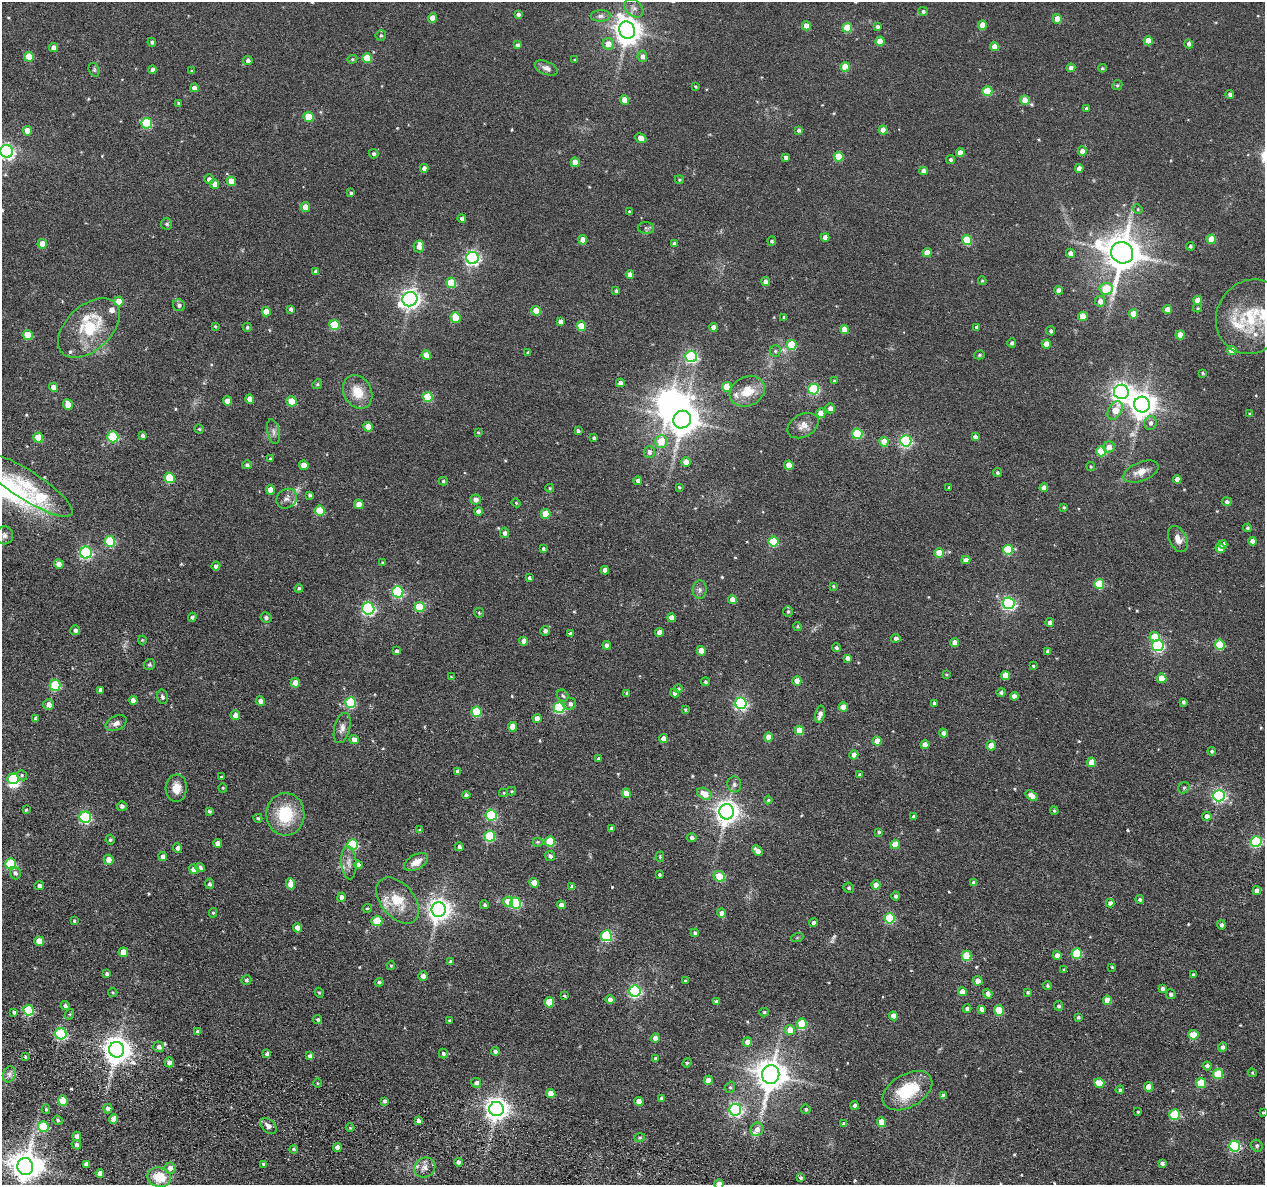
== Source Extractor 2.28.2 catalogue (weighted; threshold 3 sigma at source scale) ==
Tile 7 of 4 x 4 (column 3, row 2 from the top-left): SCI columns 2614-3876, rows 2567-3749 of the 5225 x 5247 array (HDU 1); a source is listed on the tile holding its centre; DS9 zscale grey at full resolution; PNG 1267 x 1187 px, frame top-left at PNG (2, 2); each listed source drawn as its Kron ellipse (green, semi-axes under 4 px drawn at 4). Shown black and unused: <1% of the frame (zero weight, under 3 of 6 exposures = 5% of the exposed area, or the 3 px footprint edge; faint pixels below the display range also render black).
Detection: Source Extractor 2.28.2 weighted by HDU 2 'WHT'; one run over the whole footprint, this tile lists its part. Background 0.0635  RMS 0.0085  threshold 0.0348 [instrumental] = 3 sigma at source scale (4.09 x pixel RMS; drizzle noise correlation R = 1.36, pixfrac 0.8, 0.05/0.05 arcsec/px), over >= 5 px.
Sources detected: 555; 3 too faint to see at this stretch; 3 inside a brighter object's white glare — neither listed nor drawn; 13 inside a brighter listed object's ellipse — not listed separately; of the other 536, all 500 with FLUX_AUTO >= 0.695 (the completeness limit of this list) listed and drawn (36 fainter detections not listed), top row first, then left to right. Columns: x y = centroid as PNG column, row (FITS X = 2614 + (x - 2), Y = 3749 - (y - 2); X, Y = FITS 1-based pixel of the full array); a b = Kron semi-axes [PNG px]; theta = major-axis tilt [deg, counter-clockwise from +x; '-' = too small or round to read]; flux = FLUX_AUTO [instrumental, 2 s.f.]
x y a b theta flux
634 8 11 7 -43 3.5
923 11 5 4 - 1.6
518 14 4 4 - 2.3
600 16 10 6 0 2.5
433 18 4 4 - 8.5
1057 19 5 4 - 8.4
982 25 4 4 - 9.6
806 26 4 4 - 8.3
877 27 4 4 - 2.2
847 28 5 5 - 24
627 30 9 8 - 800
381 35 5 5 - 1.4
880 41 4 4 - 12
1148 41 4 4 - 12
152 42 4 4 - 1.7
608 44 6 5 - 7.7
1189 44 4 4 - 2.7
517 45 4 3 - 1.9
994 47 4 4 - 7.3
54 48 4 4 - 4.8
642 56 5 5 - 3.2
29 57 5 5 - 16
367 58 5 4 - 22
352 59 5 4 - 0.93
575 60 3 2 - 0.76
248 61 5 4 - 2.2
845 67 5 4 - 14
546 68 12 6 -22 3.5
1071 68 4 4 - 3.5
1102 68 4 3 - 0.99
94 70 7 5 -71 1.2
153 70 4 4 - 3.2
192 71 4 3 - 0.84
1117 85 5 4 - 0.95
695 86 3 3 - 0.95
194 88 4 4 - 3.6
987 91 5 5 - 26
1230 94 4 4 - 2.1
625 100 5 4 - 12
1025 100 4 4 - 11
178 103 4 4 - 0.83
1086 108 4 3 - 1.2
308 117 5 5 - 19
147 123 5 5 - 50
798 130 4 3 - 1.6
883 130 4 4 - 6.9
28 131 5 4 - 10
641 138 6 4 -25 4.3
7 151 6 6 - 200
1082 151 4 4 - 5.6
960 153 4 4 - 7.8
374 154 5 4 - 1.7
786 157 4 4 - 2.4
839 157 5 5 - 19
950 160 4 4 - 1.7
575 162 4 4 - 8
424 168 4 4 - 3.3
1079 168 4 4 - 6.1
923 171 4 4 - 5.1
209 179 5 4 - 3.2
679 180 4 4 - 0.97
231 181 5 4 - 9.9
214 184 5 4 - 6
351 193 4 4 - 1.3
305 207 5 5 - 6.5
1138 209 5 4 - 0.8
630 212 4 3 - 1.5
462 218 4 4 - 2.2
167 224 5 5 - 1.5
646 228 8 6 -1 1.6
825 237 4 4 - 4.3
1211 239 4 4 - 15
583 240 5 4 - 8.8
967 240 5 5 - 34
772 241 4 4 - 1.4
42 244 5 4 - 9.4
674 244 4 3 - 1.9
1190 246 4 4 - 1.2
419 247 6 5 - 5
927 252 4 4 - 8.2
1070 253 4 4 - 4.1
1122 253 11 10 - 2000
473 258 6 6 - 190
316 272 4 4 - 3.1
630 274 4 4 - 4.4
982 281 4 3 - 1
765 282 4 4 - 3.7
451 283 5 5 - 25
1106 289 6 6 - 26
1059 290 4 4 - 4.7
616 291 4 3 - 1.3
410 299 7 7 - 410
1198 300 4 4 - 10
119 301 5 5 - 13
1100 301 5 5 - 4.1
179 305 6 5 - 1.9
1198 308 4 4 - 0.78
291 309 4 3 - 1.7
1167 310 4 4 - 7.5
536 311 5 4 - 15
266 312 5 4 - 10
1133 314 4 4 - 13
1083 316 4 4 - 11
455 317 5 5 - 19
784 317 3 3 - 1.7
1251 317 38 34 62 43
560 322 4 4 - 2.9
334 325 5 5 - 38
215 326 4 4 - 0.79
581 326 5 5 - 21
247 327 4 4 - 1.1
713 327 4 4 - 5
976 327 4 4 - 1.7
89 328 37 22 43 39
844 329 4 4 - 7.9
1051 331 4 4 - 1.7
28 335 5 5 - 17
1180 335 4 4 - 8.1
1012 343 4 4 - 1.8
1046 344 4 4 - 8.2
792 345 5 5 - 32
1232 350 4 4 - 13
775 351 5 5 - 1.4
528 352 3 3 - 0.93
426 355 5 4 - 10
979 355 5 4 - 1.1
691 357 6 5 - 100
1202 373 4 3 - 1.1
834 381 3 3 - 0.88
620 383 4 4 - 3.1
317 384 5 4 - 1
53 387 5 4 - 6.1
727 387 5 4 - 16
814 389 5 5 - 70
747 391 18 14 26 16
358 392 17 13 -61 14
1121 392 7 7 - 360
428 397 5 5 - 31
250 399 4 4 - 6.8
227 401 4 4 - 6.7
291 401 5 5 - 19
68 404 5 4 - 9.2
1142 405 8 8 - 780
830 408 5 5 - 3.8
1115 410 10 6 61 11
821 413 5 4 - 14
1250 414 4 3 - 0.97
682 420 9 8 - 1200
1151 423 7 6 - 2.9
803 426 17 11 28 6.6
368 427 5 4 - 11
199 429 4 4 - 0.93
578 431 4 3 - 1.9
273 432 12 6 -78 2.9
478 432 4 4 - 0.74
857 434 5 5 - 42
143 436 3 3 - 1.6
113 437 5 5 - 54
975 437 4 4 - 3.2
38 438 5 5 - 17
594 438 3 3 - 1.4
906 441 5 5 - 110
661 442 6 6 - 13
884 442 5 4 - 15
1109 447 6 5 - 5.3
1101 451 5 5 - 26
649 452 6 5 - 2.7
270 459 3 3 - 0.91
686 462 4 4 - 7.3
247 465 5 4 - 1.7
304 465 5 4 - 9.2
789 465 5 4 - 9.4
1091 466 4 4 - 0.83
1141 472 18 9 21 7.9
997 473 4 4 - 1.3
170 478 5 5 - 30
1177 479 4 4 - 5
443 481 4 4 - 1.3
638 481 4 4 - 3.4
26 485 54 14 -33 29
679 487 4 3 - 0.78
949 487 4 3 - 0.9
550 488 4 4 - 0.9
1044 488 4 4 - 4.9
270 490 5 4 - 8
310 495 4 3 - 1.5
287 499 11 9 38 3.7
476 500 5 5 - 4.2
1227 502 5 4 - 2.1
516 503 4 4 - 0.72
359 504 5 4 - 8.1
1064 507 4 4 - 1
320 511 5 5 - 26
478 512 4 4 - 4.8
545 514 5 5 - 17
1248 528 4 4 - 1.3
504 533 5 4 - 2.3
4 535 9 9 - 2.9
1178 539 14 8 -64 5.5
110 541 5 5 - 47
1252 541 4 4 - 3.6
773 542 5 5 - 39
1223 545 4 4 - 5.8
1220 548 5 4 - 5.4
543 549 4 3 - 1.3
1008 550 5 5 - 37
86 553 6 6 - 110
939 553 5 4 - 13
966 560 4 4 - 5.5
382 562 4 3 - 0.75
59 564 5 4 - 4.4
216 566 4 4 - 2.7
605 570 4 4 - 4.6
529 578 4 3 - 1.6
1099 584 5 5 - 33
833 586 3 3 - 0.9
299 588 4 3 - 1.4
700 590 9 7 86 2.4
398 592 6 5 - 81
732 599 4 4 - 8.4
1009 603 6 5 - 140
419 607 5 5 - 27
368 609 6 6 - 130
788 612 5 4 - 1.3
479 613 5 5 - 0.81
192 617 4 4 - 1.7
266 618 5 5 - 2.2
672 618 4 4 - 7.9
1050 623 4 4 - 3.6
797 626 4 4 - 0.87
75 630 5 5 - 2.5
545 631 5 5 - 2.6
659 632 4 4 - 4.8
570 634 4 4 - 1.8
1155 637 5 5 - 19
896 638 4 4 - 2.4
142 640 4 4 - 0.74
524 641 4 4 - 5
955 643 4 4 - 6.6
607 645 4 4 - 4
1158 645 6 5 - 92
1220 645 5 5 - 35
836 648 4 4 - 1.4
397 651 4 4 - 1.7
701 651 5 4 - 11
1048 651 4 3 - 2.5
848 658 4 4 - 3.2
149 664 6 5 - 1.4
1033 666 4 3 - 0.85
946 674 4 3 - 0.74
1005 675 4 4 - 10
451 677 3 3 - 0.78
1162 678 5 4 - 13
797 681 4 4 - 8.9
705 682 4 4 - 1.3
295 683 5 4 - 7.6
55 685 5 5 - 46
678 689 4 4 - 1.3
100 690 4 4 - 2.2
1001 692 4 4 - 1.7
627 693 4 3 - 1.1
675 693 4 4 - 3.3
563 696 6 5 - 1.5
1014 696 4 4 - 4.3
162 697 7 5 -75 1.7
133 700 4 4 - 4.7
260 701 5 4 - 3.5
351 702 5 5 - 50
1183 702 4 3 - 1.4
741 703 6 5 - 130
934 703 4 4 - 2.2
570 704 6 6 - 2.6
49 705 5 5 - 4.2
843 707 4 4 - 9.3
559 708 5 5 - 67
685 710 4 3 - 0.87
476 712 5 5 - 40
820 714 9 5 76 4.2
235 715 5 5 - 5.3
36 718 4 4 - 2
537 719 4 4 - 5.3
116 723 11 7 26 3.5
512 727 5 4 - 9.6
342 728 15 7 75 4.2
799 730 5 4 - 16
943 733 5 4 - 2.5
768 737 4 4 - 8.4
663 739 4 4 - 5.1
354 740 5 4 - 5
877 741 4 4 - 8.4
925 745 4 4 - 8
991 745 5 4 - 11
1212 751 4 4 - 1.4
854 755 4 4 - 5.4
598 758 4 4 - 0.97
1092 762 5 4 - 14
457 771 4 4 - 1.9
22 775 5 4 - 1.1
860 775 3 3 - 1.7
221 777 4 4 - 0.79
13 779 6 5 - 46
734 784 8 7 - 2.2
176 788 13 10 87 9.1
223 788 4 4 - 0.74
1184 788 6 5 - 1.4
511 791 4 4 - 0.77
504 793 4 4 - 0.83
626 793 5 4 - 6.9
704 794 8 5 -26 9.6
466 795 4 4 - 1.9
1031 796 7 4 -38 5.2
1219 796 6 6 - 140
768 800 4 4 - 0.96
122 806 5 4 - 2.3
26 810 4 4 - 0.93
209 811 3 3 - 1.4
1054 811 4 3 - 0.9
727 812 7 7 - 590
285 814 21 19 -89 31
491 815 6 5 - 64
1207 816 4 4 - 3.8
85 817 6 5 - 95
913 817 4 4 - 1.5
258 818 4 4 - 1.3
612 829 4 4 - 2.8
420 830 4 4 - 1.5
879 832 4 3 - 1.1
490 836 5 5 - 47
692 838 5 4 - 2.3
110 840 5 4 - 1.6
550 841 5 5 - 25
1256 841 5 5 - 79
537 842 5 5 - 1.1
217 843 4 4 - 4.1
895 844 4 4 - 13
353 845 5 5 - 59
459 847 4 4 - 2.1
177 848 5 4 - 2.8
757 851 6 4 -45 4.2
163 856 5 4 - 3.2
550 856 5 5 - 2.7
660 857 5 4 - 0.85
109 860 5 5 - 7.4
349 862 17 7 -85 4.9
416 862 13 7 29 7.3
11 864 5 5 - 50
358 865 4 4 - 3.4
200 867 5 4 - 2.4
194 869 5 4 - 6
15 873 6 5 - 1.9
659 875 3 3 - 1.3
719 876 6 5 - 19
534 883 4 4 - 9.8
974 883 4 4 - 3.8
209 884 5 4 - 1.8
291 884 5 4 - 8.2
876 885 4 4 - 7.4
39 886 5 4 - 2.8
572 887 4 4 - 2.7
849 888 5 5 - 1.4
1257 891 4 4 - 4.8
896 896 4 4 - 1.7
341 897 4 4 - 2.6
1140 899 4 4 - 1.3
398 901 26 16 -50 19
508 902 5 5 - 13
515 903 5 5 - 60
1110 903 4 4 - 3.4
485 905 4 4 - 1.3
561 905 4 4 - 4.6
367 908 4 3 - 0.92
439 910 7 7 - 570
213 913 4 4 - 1
722 913 5 4 - 4.4
890 918 5 5 - 52
74 921 4 3 - 1.1
377 921 5 5 - 22
814 923 4 4 - 2.2
1221 925 5 4 - 2
297 928 4 4 - 6.7
695 933 4 4 - 1.4
606 936 5 5 - 66
797 938 6 4 19 0.78
39 941 5 4 - 9.6
123 952 5 4 - 7.7
1077 954 5 5 - 40
1057 955 4 4 - 4.4
966 956 5 5 - 26
451 962 4 4 - 2.2
391 965 4 4 - 0.91
1112 967 3 2 - 0.71
1064 970 3 3 - 1.4
107 974 4 4 - 1.6
1193 975 3 3 - 1.5
423 976 5 4 - 4.1
246 980 5 5 - 1.4
685 981 4 3 - 0.94
978 981 5 4 - 5.1
379 982 4 3 - 1.5
1047 986 4 3 - 0.89
1163 988 4 3 - 2.4
635 991 5 5 - 110
113 992 4 3 - 0.69
962 992 4 4 - 8.1
1028 992 3 3 - 1.4
319 993 5 4 - 1
988 994 5 4 - 3.6
1171 994 5 4 - 1.9
564 996 3 3 - 1.1
610 999 4 4 - 4.4
1107 1000 4 4 - 9
549 1002 5 5 - 22
716 1002 4 3 - 2.2
65 1006 4 4 - 2.2
1059 1006 5 4 - 1.5
967 1009 4 4 - 2
982 1009 4 4 - 3.3
29 1010 5 5 - 48
999 1010 5 5 - 23
14 1012 4 4 - 1.6
764 1012 5 4 - 1.1
70 1014 5 3 - 0.73
893 1016 4 4 - 6.3
1078 1017 4 4 - 1.2
318 1020 4 4 - 1.4
449 1020 3 3 - 0.82
802 1024 5 5 - 38
790 1030 5 5 - 10
197 1032 4 4 - 2.2
61 1034 6 5 - 87
1193 1035 5 5 - 17
655 1038 4 4 - 5.6
747 1042 5 4 - 6
159 1047 5 5 - 4
1223 1047 4 4 - 2.7
117 1050 8 7 - 840
495 1051 4 4 - 2.2
267 1054 4 4 - 2.8
443 1054 5 4 - 1.8
310 1056 4 4 - 2.4
25 1057 4 3 - 0.93
655 1058 3 3 - 1.2
169 1062 5 4 - 3.4
687 1063 5 4 - 0.98
1207 1066 4 4 - 2.3
1252 1073 4 4 - 0.75
9 1074 8 6 70 2.8
771 1074 9 8 - 1300
1218 1074 5 5 - 26
708 1080 4 4 - 6.2
317 1083 5 3 - 0.71
476 1083 5 5 - 3.1
1099 1083 5 4 - 12
1201 1083 5 5 - 20
730 1087 6 4 69 1.2
1149 1087 4 4 - 11
1120 1090 4 3 - 1.5
907 1091 27 16 30 34
551 1093 4 4 - 9.1
943 1096 4 4 - 2.9
662 1098 4 3 - 2.3
63 1101 5 5 - 18
384 1101 3 3 - 1.7
639 1102 4 4 - 8.3
855 1105 4 4 - 2
108 1108 5 4 - 3.2
46 1109 4 4 - 0.98
496 1109 7 7 - 610
806 1109 4 4 - 1.3
735 1110 6 6 - 150
1138 1112 3 2 - 0.8
1263 1112 3 3 - 0.72
1175 1115 5 5 - 41
114 1119 5 4 - 8.8
58 1120 5 4 - 1.1
418 1121 4 4 - 3.3
882 1122 5 4 - 13
844 1124 4 4 - 3.5
268 1126 9 6 -43 3.9
43 1127 5 5 - 36
350 1128 4 3 - 0.79
757 1129 7 6 - 4.3
77 1136 5 4 - 4.6
640 1137 5 4 - 0.98
76 1145 5 4 - 1.6
1235 1146 5 5 - 82
1257 1146 6 5 - 1.4
337 1148 4 4 - 5.2
294 1149 4 4 - 1.4
459 1162 4 4 - 3.1
1162 1163 4 3 - 2.2
86 1164 4 4 - 2.7
263 1164 4 4 - 1.8
25 1167 8 8 - 1100
425 1167 11 9 31 5.1
170 1168 6 5 - 4.3
100 1173 4 4 - 4.3
159 1177 12 9 -12 17
801 1178 4 4 - 1.3
719 1184 5 4 - 13
Isophote crosses this tile's border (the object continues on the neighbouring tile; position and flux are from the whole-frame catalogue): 3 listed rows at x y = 627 30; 7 151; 719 1184